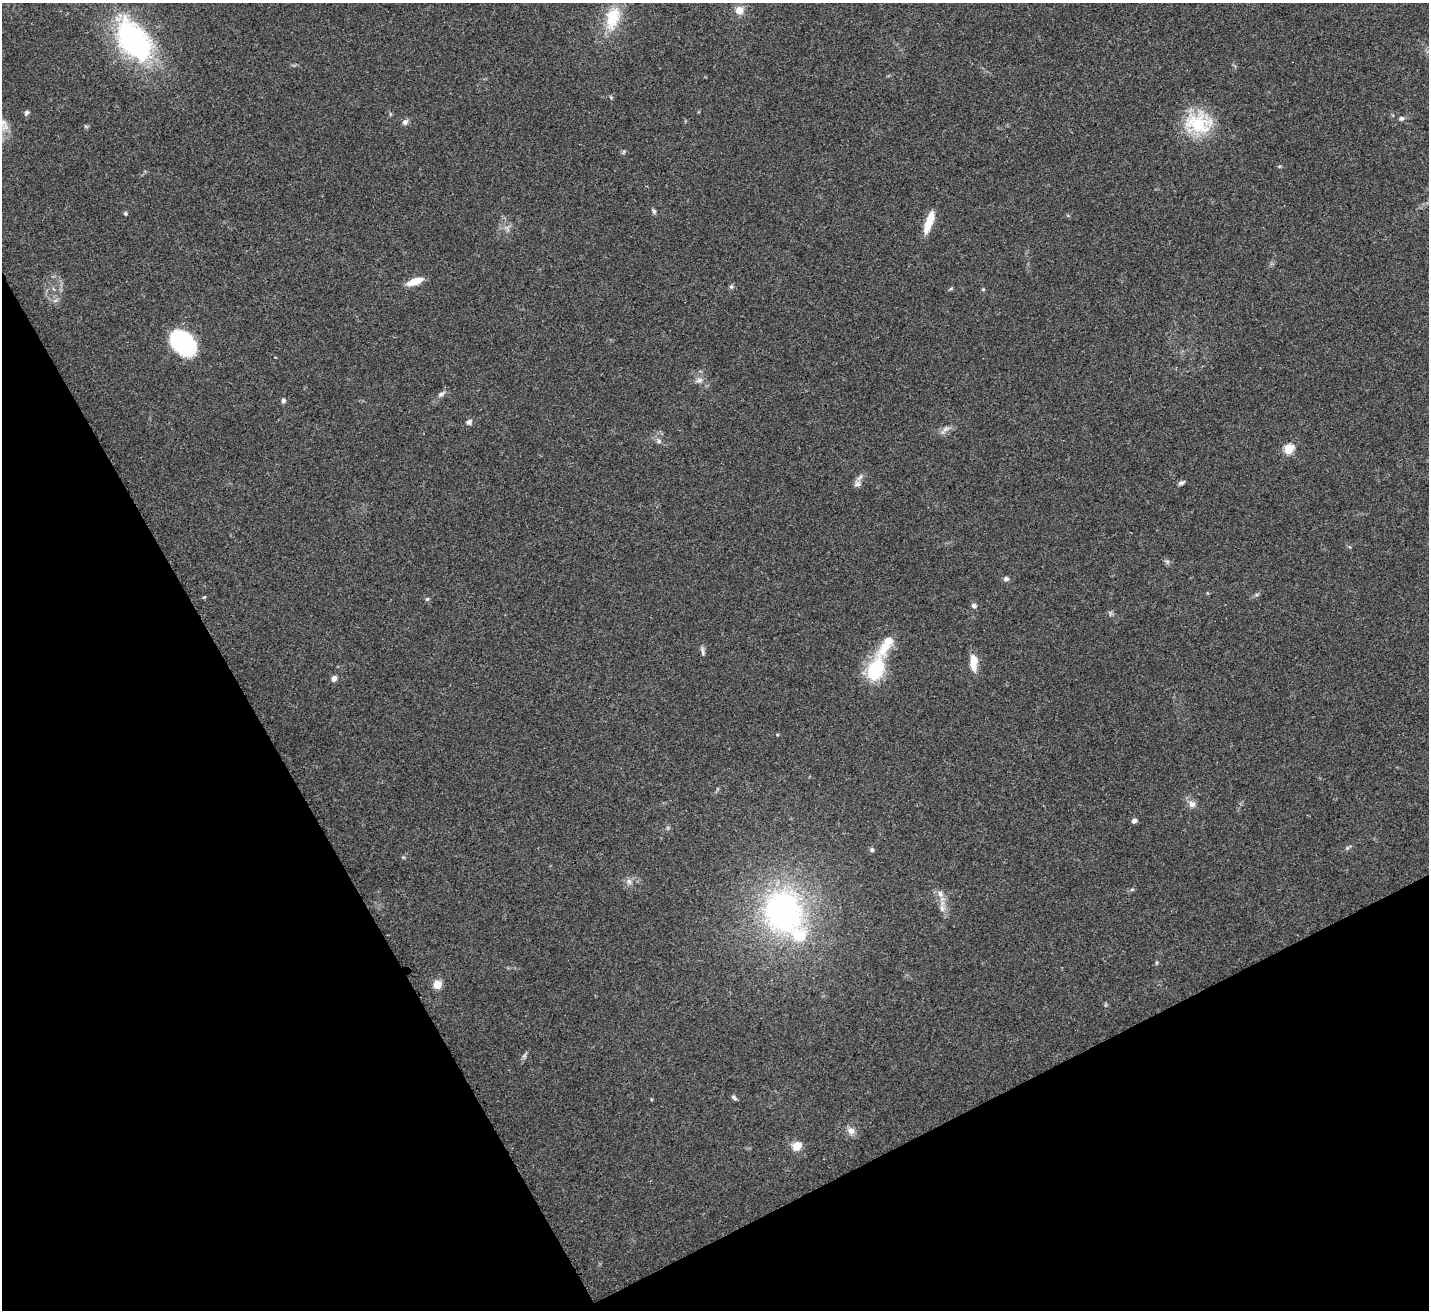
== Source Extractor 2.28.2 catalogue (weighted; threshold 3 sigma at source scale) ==
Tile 14 of 4 x 4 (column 2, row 4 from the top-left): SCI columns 1474-2900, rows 224-1531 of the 5797 x 5807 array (HDU 1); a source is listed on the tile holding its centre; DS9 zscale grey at full resolution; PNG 1431 x 1312 px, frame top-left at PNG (2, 3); no overlay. Shown black and unused: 27% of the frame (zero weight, under 3 of 4 exposures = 5% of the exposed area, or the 3 px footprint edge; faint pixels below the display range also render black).
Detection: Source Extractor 2.28.2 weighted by HDU 2 'WHT'; one run over the whole footprint, this tile lists its part. Background 0.0412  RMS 0.0047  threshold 0.0213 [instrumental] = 3 sigma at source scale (4.5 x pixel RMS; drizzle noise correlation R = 1.50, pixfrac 1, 0.05/0.05 arcsec/px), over >= 5 px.
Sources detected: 47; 1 inside a brighter listed object's ellipse — not listed separately; the other 46 listed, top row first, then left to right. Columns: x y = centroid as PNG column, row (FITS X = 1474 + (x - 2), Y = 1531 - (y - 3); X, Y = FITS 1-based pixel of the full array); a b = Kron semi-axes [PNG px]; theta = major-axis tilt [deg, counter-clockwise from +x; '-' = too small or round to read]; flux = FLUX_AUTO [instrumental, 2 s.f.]
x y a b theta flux
739 10 10 9 - 4.3
612 17 26 15 76 17
134 41 48 28 -54 87
26 113 7 5 62 0.99
1401 118 6 6 - 1.1
3 122 10 8 22 3.3
405 122 8 7 - 1.6
1198 123 36 25 -13 25
654 211 7 5 -86 0.91
125 213 5 4 - 0.62
929 223 26 7 71 9
415 281 18 7 19 6.6
731 287 6 5 - 0.81
983 289 5 3 - 0.47
183 343 22 15 -44 63
699 380 10 5 21 1.6
441 394 9 5 38 1.3
283 401 6 5 - 1
469 422 7 6 - 1.5
945 429 10 6 27 1.9
659 441 6 5 - 1.1
1289 449 5 5 - 26
1181 483 7 4 27 1.2
857 484 11 6 29 1.9
1006 579 8 6 -11 1.1
204 597 5 4 - 0.47
427 599 5 4 - 0.62
974 606 7 6 - 1.1
885 645 39 12 59 12
703 652 13 4 -82 1.3
973 662 20 8 -89 6
875 670 23 15 67 27
334 678 6 5 - 2.1
1192 804 9 8 - 2.4
1134 821 6 5 - 1.3
1347 848 7 4 72 0.73
872 850 6 5 - 0.97
629 881 9 6 -63 1.6
1132 889 6 3 -17 0.53
940 894 9 6 -86 2
942 908 10 6 -89 2.1
783 912 41 36 -69 120
437 984 5 5 - 14
734 1098 8 4 -43 0.99
851 1131 11 9 -26 2.8
797 1146 7 6 - 8.5
Isophote crosses this tile's border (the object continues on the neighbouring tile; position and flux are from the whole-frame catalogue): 1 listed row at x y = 3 122